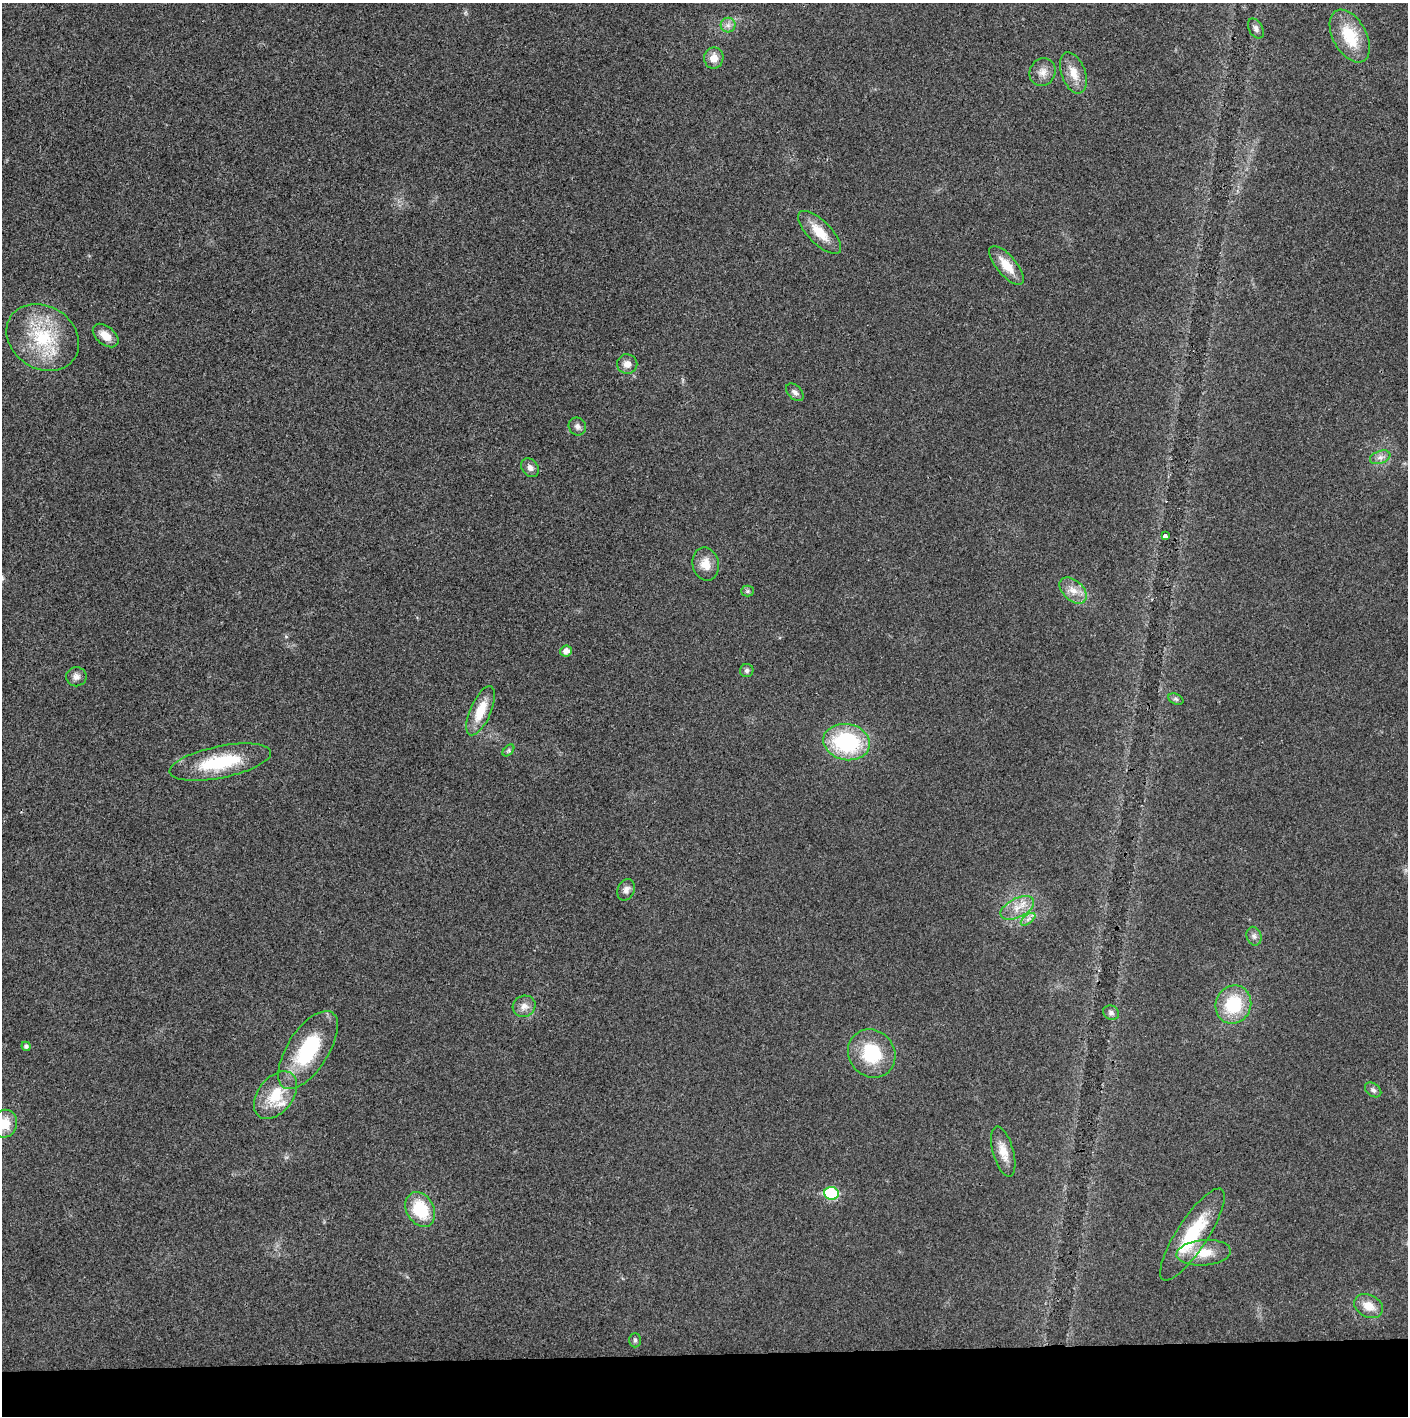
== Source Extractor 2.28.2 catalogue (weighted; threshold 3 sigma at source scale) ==
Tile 8 of 3 x 3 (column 2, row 3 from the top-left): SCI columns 1407-2812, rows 1-1414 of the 4221 x 4244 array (HDU 1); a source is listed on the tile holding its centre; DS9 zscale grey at full resolution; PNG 1410 x 1418 px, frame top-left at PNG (2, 3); each listed source drawn as its Kron ellipse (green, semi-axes under 4 px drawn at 4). Shown black and unused: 4% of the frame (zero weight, under 3 of 4 exposures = <1% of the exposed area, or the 3 px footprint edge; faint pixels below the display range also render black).
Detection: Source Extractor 2.28.2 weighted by HDU 2 'WHT'; one run over the whole footprint, this tile lists its part. Background 0.0254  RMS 0.006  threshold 0.0272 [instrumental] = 3 sigma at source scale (4.5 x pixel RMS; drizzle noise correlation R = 1.50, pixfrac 1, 0.05/0.05 arcsec/px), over >= 5 px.
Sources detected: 48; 1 inside a brighter listed object's ellipse — not listed separately; the other 47 listed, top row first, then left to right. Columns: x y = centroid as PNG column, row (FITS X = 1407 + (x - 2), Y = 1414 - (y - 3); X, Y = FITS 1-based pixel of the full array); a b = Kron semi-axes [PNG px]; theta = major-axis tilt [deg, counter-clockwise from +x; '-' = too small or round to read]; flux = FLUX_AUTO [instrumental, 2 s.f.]
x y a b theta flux
728 25 7 7 - 2.5
1256 28 11 7 -61 2.2
1350 36 29 16 -62 23
714 58 10 9 - 6.1
1043 72 14 13 - 5.5
1073 73 21 12 -70 9.4
820 232 28 11 -45 13
1006 265 24 9 -50 12
106 336 15 9 -40 7.7
43 337 38 31 -33 43
627 364 10 9 - 4.6
795 392 10 6 -45 2.4
577 426 9 8 - 2.4
1380 457 11 6 20 2.8
530 468 10 7 -49 3
1165 536 4 4 - 2.6
706 564 17 13 -78 8.5
1073 590 16 10 -42 6.6
748 591 6 5 - 1.2
566 651 6 5 - 4.2
747 670 6 6 - 1.5
76 677 10 9 - 3.3
1176 699 8 5 -25 1.2
481 711 26 10 66 15
847 742 23 18 -11 60
508 750 7 4 45 1.1
220 762 52 16 11 39
626 890 11 8 66 3.2
1017 908 18 9 26 7.9
1028 919 8 4 37 2
1254 936 9 7 -73 2.2
1233 1004 19 17 66 30
524 1006 11 10 - 4.4
1111 1013 8 7 - 2
26 1046 4 4 - 1.6
308 1050 45 20 57 45
872 1053 25 22 -49 31
1373 1090 9 6 -37 1.8
275 1095 27 17 52 20
4 1124 14 12 68 13
1003 1152 26 10 -74 8.5
831 1193 7 6 - 46
420 1209 18 13 -61 26
1192 1234 54 15 57 36
1204 1253 27 12 4 13
1369 1306 15 11 -27 8.3
635 1340 7 6 - 1.4
Isophote crosses this tile's border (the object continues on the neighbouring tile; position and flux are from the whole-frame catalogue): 1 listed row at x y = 4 1124